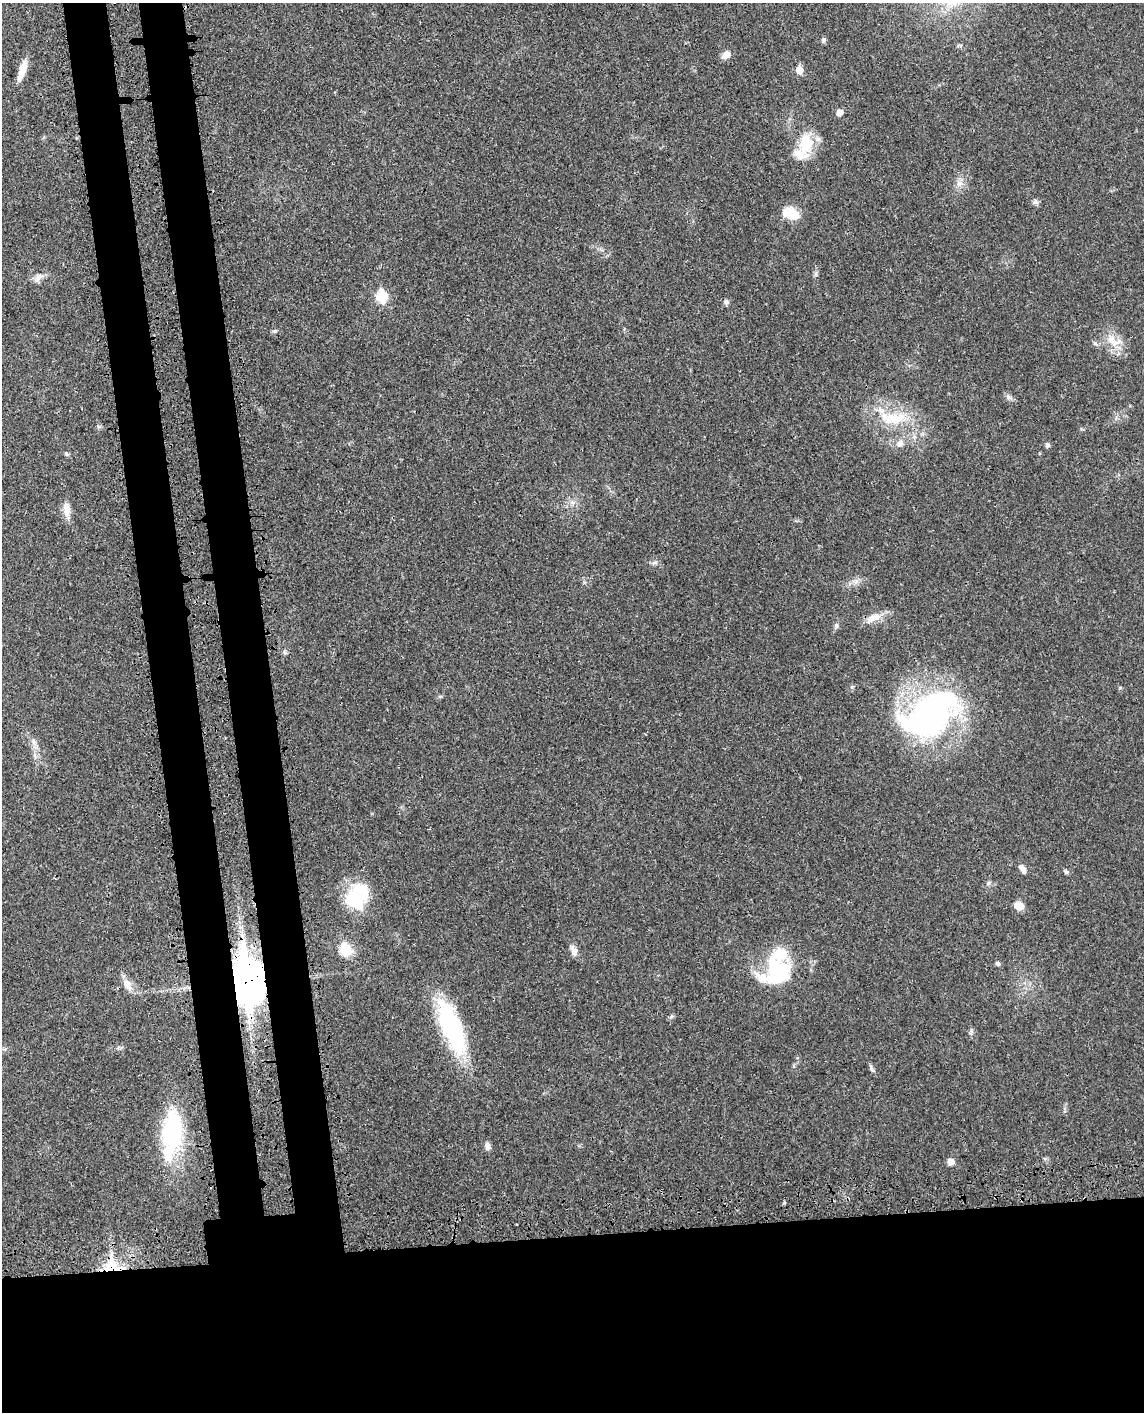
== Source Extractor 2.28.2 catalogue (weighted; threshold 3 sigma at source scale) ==
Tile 11 of 4 x 3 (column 3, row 3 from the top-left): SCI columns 2368-3509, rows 208-1617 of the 4736 x 4749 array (HDU 1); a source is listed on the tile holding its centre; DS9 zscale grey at full resolution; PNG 1146 x 1414 px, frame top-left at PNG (2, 3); no overlay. Shown black and unused: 20% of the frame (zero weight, under 3 of 4 exposures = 8% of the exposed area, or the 3 px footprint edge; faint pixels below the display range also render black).
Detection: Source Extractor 2.28.2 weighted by HDU 2 'WHT'; one run over the whole footprint, this tile lists its part. Background 0.0214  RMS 0.0035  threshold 0.0155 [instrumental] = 3 sigma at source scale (4.5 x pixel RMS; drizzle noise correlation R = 1.50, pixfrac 1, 0.05/0.05 arcsec/px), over >= 5 px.
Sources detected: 49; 1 inside a brighter object's white glare — not listed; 4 inside a brighter listed object's ellipse — not listed separately; the other 44 listed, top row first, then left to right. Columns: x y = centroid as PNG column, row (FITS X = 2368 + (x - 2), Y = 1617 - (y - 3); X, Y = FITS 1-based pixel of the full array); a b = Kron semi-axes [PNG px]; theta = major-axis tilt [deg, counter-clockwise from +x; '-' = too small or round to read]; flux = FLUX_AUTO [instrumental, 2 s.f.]
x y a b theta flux
823 40 7 5 68 0.72
726 55 10 7 44 2.4
22 70 25 7 71 4.9
799 70 6 5 - 5.1
839 112 7 6 - 1.8
806 143 26 20 79 11
959 183 8 8 - 1.7
1035 202 7 6 - 0.9
791 213 21 13 -20 6.3
39 277 16 7 38 1.8
381 297 7 6 - 23
726 302 7 6 - 0.83
275 331 6 5 - 0.58
1111 339 29 12 -19 5.3
1008 397 10 6 -46 1.1
893 418 43 15 1 13
900 443 10 8 45 1.8
1047 445 6 6 - 0.72
67 509 19 9 -85 3.3
654 562 9 4 9 0.79
856 582 9 4 19 1.1
872 618 22 9 26 4
836 626 7 5 -89 0.78
285 652 7 5 -67 0.61
930 715 66 39 37 110
33 742 9 4 -82 1
1023 869 13 6 -60 1.8
1066 872 6 5 - 0.54
988 883 6 4 47 0.59
358 896 32 23 62 18
1019 906 12 9 -23 2.7
345 949 11 9 -70 10
574 951 12 8 -62 2.2
997 964 5 5 - 0.94
779 969 38 25 -32 21
245 982 16 11 -85 1000
127 984 14 10 -68 3.1
451 1027 64 21 -68 39
872 1069 15 3 -59 0.82
172 1134 60 23 83 32
487 1146 9 7 -77 1.6
951 1161 7 7 - 2.1
517 1225 3 3 - 0.46
111 1266 21 19 39 11
Overlapping masked pixels (flux is a lower limit): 2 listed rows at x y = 245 982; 111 1266
Unlisted compact peaks at least as high as the median listed source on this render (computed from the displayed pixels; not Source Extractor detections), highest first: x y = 66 453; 852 687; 1120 688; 671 1017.